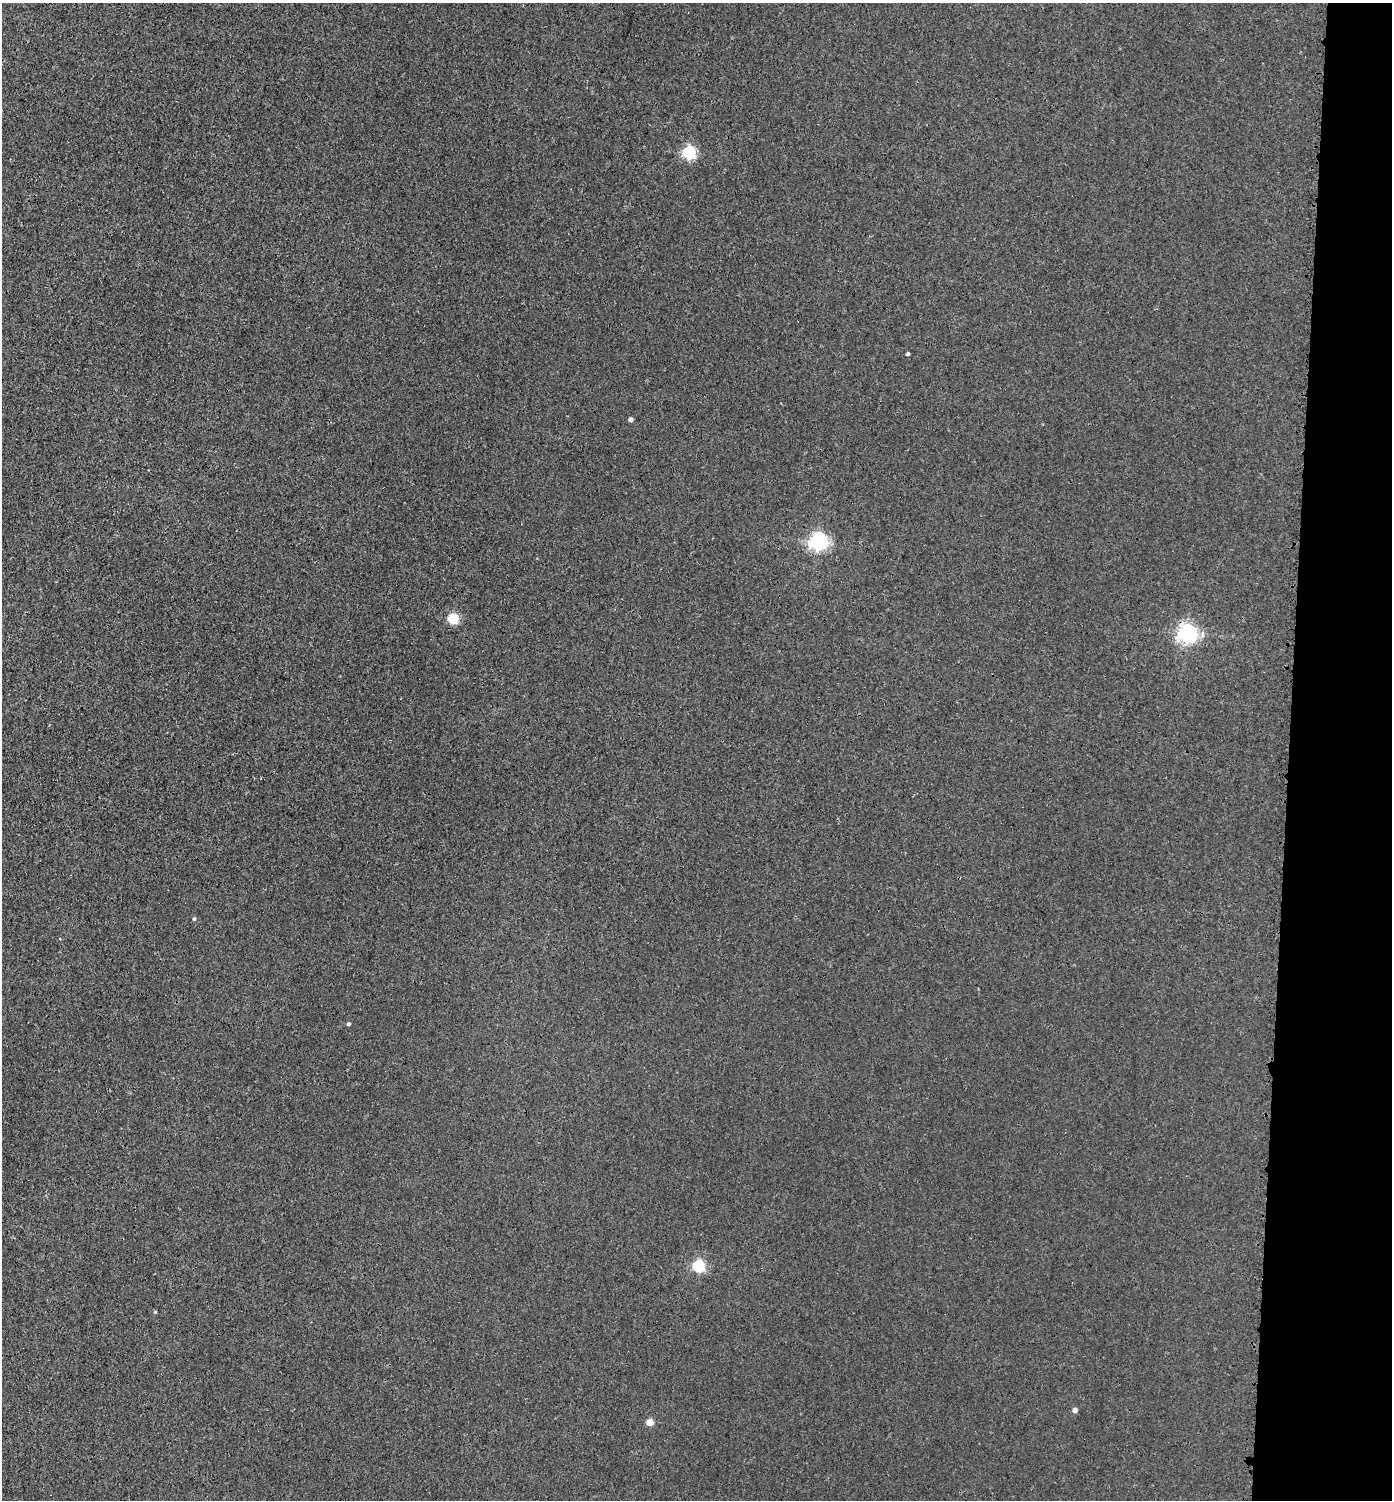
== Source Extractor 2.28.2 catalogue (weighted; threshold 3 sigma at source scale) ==
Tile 6 of 3 x 3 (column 3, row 2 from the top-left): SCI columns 3060-4449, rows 1548-3045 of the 4623 x 4592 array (HDU 1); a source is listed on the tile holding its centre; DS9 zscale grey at full resolution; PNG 1394 x 1502 px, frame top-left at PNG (2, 3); no overlay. Shown black and unused: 7% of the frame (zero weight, under 3 of 4 exposures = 7% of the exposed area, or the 3 px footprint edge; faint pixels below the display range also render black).
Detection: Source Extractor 2.28.2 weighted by HDU 2 'WHT'; one run over the whole footprint, this tile lists its part. Background 0.00902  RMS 0.0024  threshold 0.0108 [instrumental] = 3 sigma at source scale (4.5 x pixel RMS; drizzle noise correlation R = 1.50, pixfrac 1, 0.05/0.05 arcsec/px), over >= 5 px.
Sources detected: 12; all 12 listed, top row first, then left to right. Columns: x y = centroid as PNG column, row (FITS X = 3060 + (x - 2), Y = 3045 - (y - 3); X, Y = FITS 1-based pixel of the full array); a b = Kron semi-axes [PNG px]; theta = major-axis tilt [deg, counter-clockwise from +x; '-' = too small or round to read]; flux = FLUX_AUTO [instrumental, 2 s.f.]
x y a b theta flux
689 153 6 6 - 36
908 354 3 3 - 0.44
631 419 4 4 - 0.87
818 542 8 6 10 86
453 619 5 5 - 19
1187 634 7 6 - 110
194 919 5 4 - 0.34
348 1024 4 4 - 0.39
698 1266 6 5 - 31
155 1312 4 3 - 0.26
1075 1410 4 4 - 1.3
650 1422 5 5 - 4.2